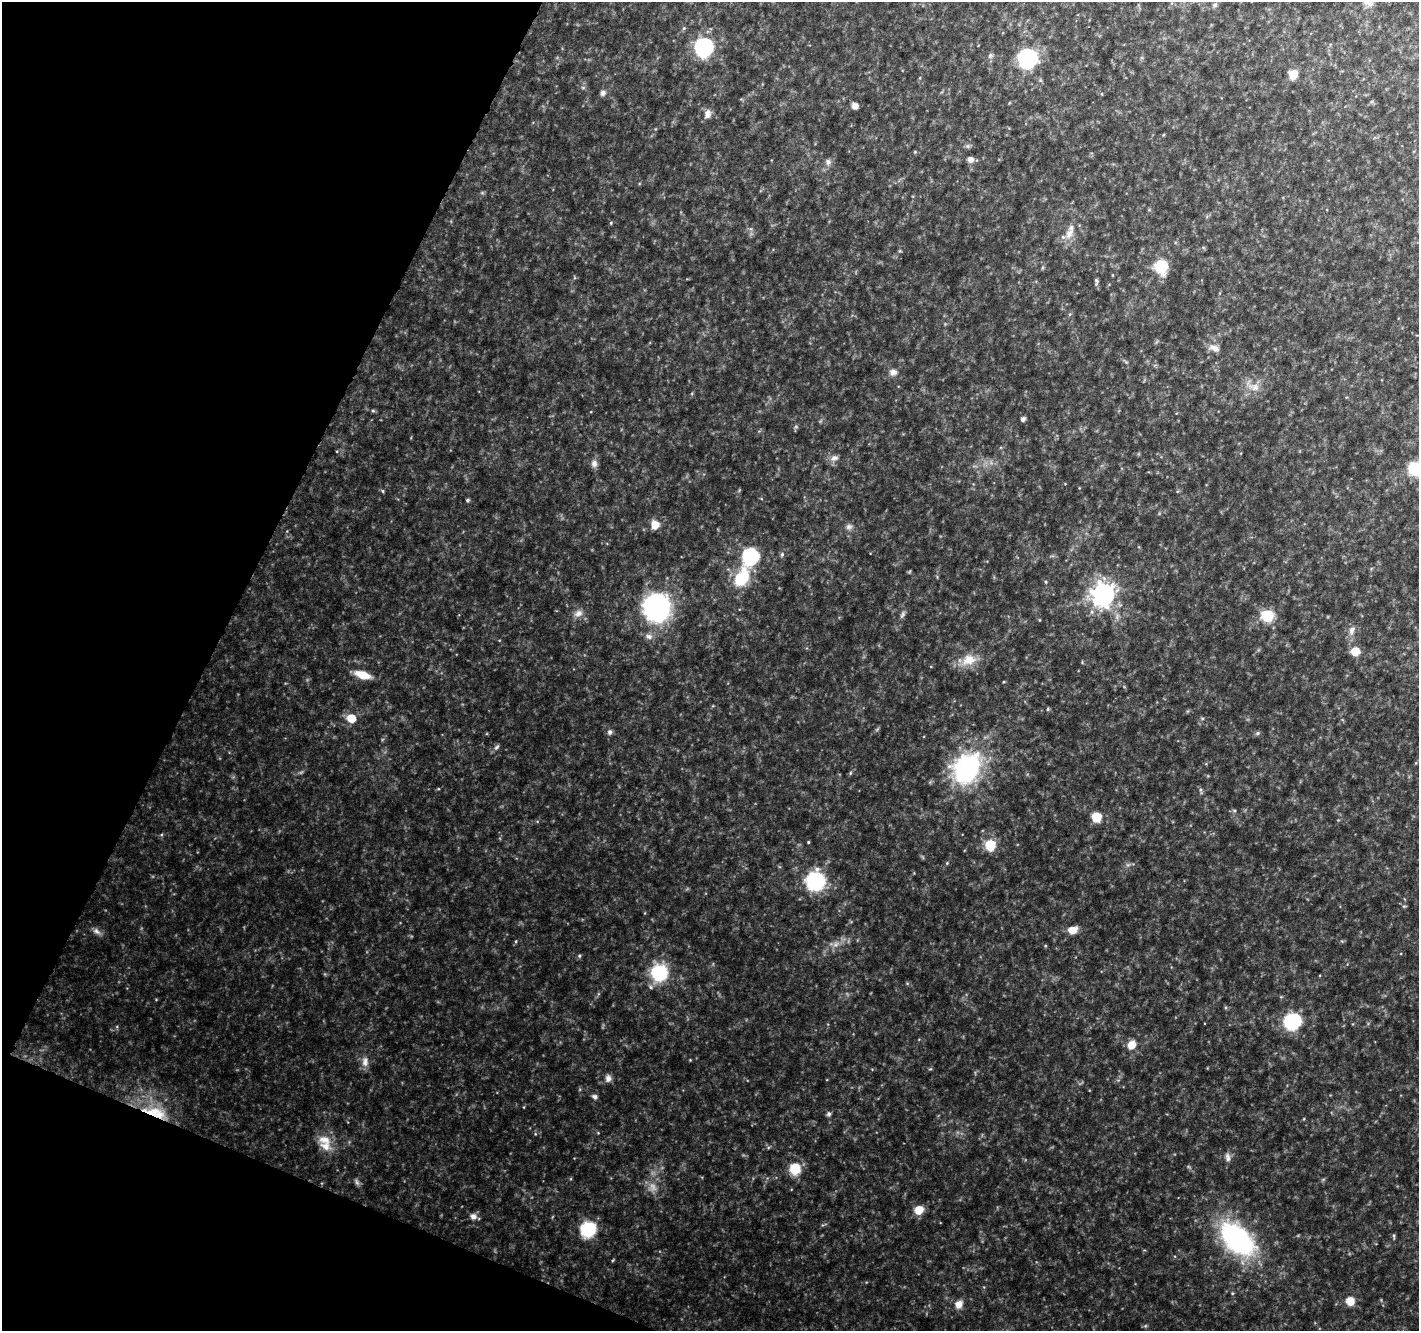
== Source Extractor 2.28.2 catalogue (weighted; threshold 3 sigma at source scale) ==
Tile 9 of 4 x 4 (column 1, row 3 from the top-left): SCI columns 6-1422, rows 1597-2925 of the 5673 x 5786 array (HDU 1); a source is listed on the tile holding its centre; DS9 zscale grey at full resolution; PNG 1421 x 1333 px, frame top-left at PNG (2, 2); no overlay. Shown black and unused: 20% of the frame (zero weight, under 4 of 8 exposures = <1% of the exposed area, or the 3 px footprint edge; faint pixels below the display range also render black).
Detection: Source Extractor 2.28.2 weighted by HDU 2 'WHT'; one run over the whole footprint, this tile lists its part. Background 0.0369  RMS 0.0028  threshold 0.0116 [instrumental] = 3 sigma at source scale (4.09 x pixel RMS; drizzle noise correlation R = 1.36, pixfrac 0.8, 0.0396/0.0396 arcsec/px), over >= 5 px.
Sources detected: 74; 2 too faint to see at this stretch — not listed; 1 inside a brighter listed object's ellipse — not listed separately; the other 71 listed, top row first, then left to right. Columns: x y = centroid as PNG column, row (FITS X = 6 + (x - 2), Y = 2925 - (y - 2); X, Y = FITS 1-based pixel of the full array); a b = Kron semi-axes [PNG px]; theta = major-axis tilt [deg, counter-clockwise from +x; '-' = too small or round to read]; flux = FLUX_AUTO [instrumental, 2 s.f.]
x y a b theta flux
684 28 6 3 71 0.31
704 47 8 8 - 60
990 55 7 5 67 0.56
1028 59 9 9 - 71
1293 74 7 7 - 3.9
603 93 8 7 - 0.77
855 106 7 7 - 1.1
708 114 10 7 78 1.4
970 160 7 7 - 1.2
828 162 8 7 - 0.88
611 223 5 3 - 0.24
1069 233 16 9 58 2.4
1161 267 8 7 - 17
1096 280 5 5 - 0.39
1215 348 15 7 -21 1.5
893 372 10 9 - 1.2
1255 388 8 4 37 0.85
1023 419 4 4 - 0.89
834 458 11 7 3 1.2
594 463 9 8 - 1.2
1415 469 7 7 - 21
383 491 6 3 -71 0.26
467 500 5 4 - 0.42
655 525 7 7 - 3.4
849 527 9 7 -8 0.87
782 554 6 5 - 0.41
750 557 9 9 - 28
741 577 24 14 63 9.7
1103 594 8 8 - 170
657 608 13 13 - 82
578 613 12 8 24 1.5
902 615 11 4 65 0.64
1267 616 8 7 - 12
1352 630 10 7 81 1.3
649 636 10 7 -17 1.1
1355 651 7 7 - 4.3
969 660 20 14 18 4.4
363 675 16 7 -17 4.2
1048 709 5 3 - 0.27
351 718 7 7 - 4.4
610 732 8 6 89 0.66
1257 733 6 5 - 0.47
496 747 8 5 41 0.59
967 768 17 13 57 56
850 773 6 3 71 0.31
1201 790 6 4 -71 0.43
1096 817 6 6 - 7.4
808 842 4 3 - 0.23
990 845 8 8 - 6.9
815 881 10 9 - 41
1072 930 10 7 14 2.6
96 931 11 7 -32 1.1
579 956 5 4 - 0.37
659 973 10 9 - 23
1292 1021 8 8 - 47
1131 1045 8 7 - 3.4
365 1062 14 8 88 1.6
608 1078 10 8 89 1.1
594 1097 7 6 - 0.65
153 1112 31 12 -6 8.2
829 1114 6 6 - 0.54
324 1140 19 11 -15 3.3
1228 1157 12 6 -78 1
795 1169 13 12 - 5.2
919 1210 8 8 - 3.6
473 1216 8 7 - 1.3
588 1229 8 8 - 32
1394 1236 8 3 -77 0.31
1237 1239 41 24 -43 40
1350 1301 9 8 - 3
959 1304 10 8 55 1.9
Overlapping masked pixels (flux is a lower limit): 1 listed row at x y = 153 1112
Isophote crosses this tile's border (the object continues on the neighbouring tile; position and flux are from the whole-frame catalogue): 1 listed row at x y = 1415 469